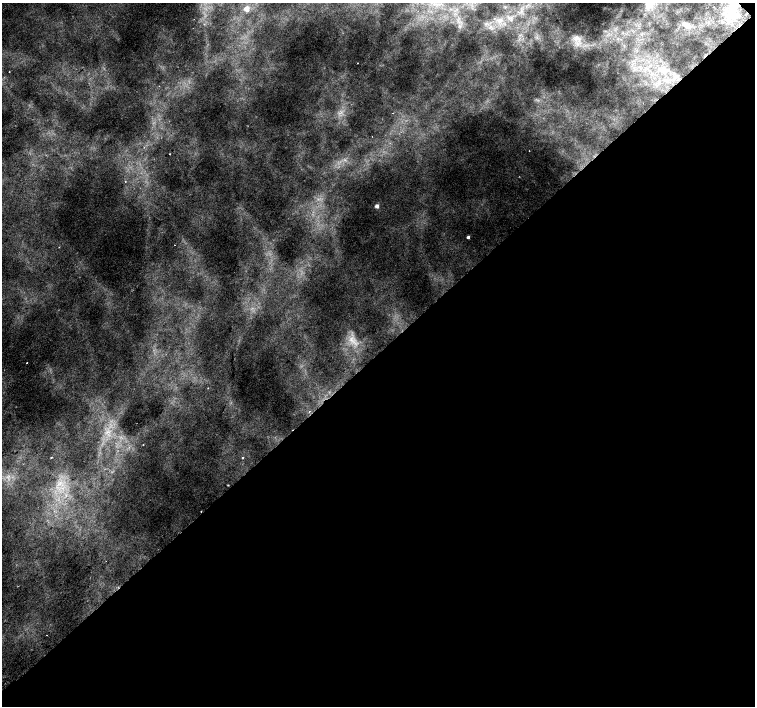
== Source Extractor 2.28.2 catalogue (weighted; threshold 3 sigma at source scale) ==
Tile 12 of 4 x 4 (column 4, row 3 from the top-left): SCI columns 4561-6066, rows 1606-3013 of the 6117 x 6089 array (HDU 1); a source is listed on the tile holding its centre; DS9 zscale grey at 2 x 2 block average (1 PNG px = mean of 2 x 2 image px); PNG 757 x 708 px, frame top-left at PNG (2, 3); no overlay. Shown black and unused: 50% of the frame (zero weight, under 2 of 3 exposures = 3% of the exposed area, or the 3 px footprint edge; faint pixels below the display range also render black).
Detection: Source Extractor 2.28.2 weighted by HDU 2 'WHT'; one run over the whole footprint, this tile lists its part. Background 0.00604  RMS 0.0037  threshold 0.0168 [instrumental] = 3 sigma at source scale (4.5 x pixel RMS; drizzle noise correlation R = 1.50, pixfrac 1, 0.0396/0.0396 arcsec/px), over >= 5 px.
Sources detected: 27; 2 too faint to see at this stretch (2 x 2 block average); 2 cosmic-ray / hot-pixel residue — not listed; the other 23 listed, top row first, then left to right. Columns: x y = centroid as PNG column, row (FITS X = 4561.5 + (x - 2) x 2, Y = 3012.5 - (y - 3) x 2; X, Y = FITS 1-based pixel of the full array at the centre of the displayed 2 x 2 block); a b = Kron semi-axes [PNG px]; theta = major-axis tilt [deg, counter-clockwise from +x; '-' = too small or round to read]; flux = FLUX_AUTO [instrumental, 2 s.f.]
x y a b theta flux
439 4 4 2 - 1.2
649 4 14 10 -3 14
246 9 3 3 - 19
521 11 5 2 - 1.7
733 11 26 11 88 26
500 20 11 6 57 7.7
686 24 6 3 22 2.2
577 39 17 11 -36 16
358 63 2 2 - 0.63
9 72 2 2 - 0.27
393 113 2 2 - 1.3
529 151 2 2 - 0.42
170 154 2 2 - 0.51
125 182 2 2 - 0.9
377 206 2 2 - 8
468 237 2 2 - 3.5
27 363 2 2 - 0.52
208 388 2 2 - 0.38
309 412 2 2 - 0.7
107 432 4 3 - 1.9
51 457 2 2 - 0.87
243 457 2 2 - 2.3
228 485 2 2 - 0.56
Isophote crosses this tile's border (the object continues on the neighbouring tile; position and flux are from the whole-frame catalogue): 1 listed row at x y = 649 4
Diffuse or blended objects may show on this block-average render without a row.